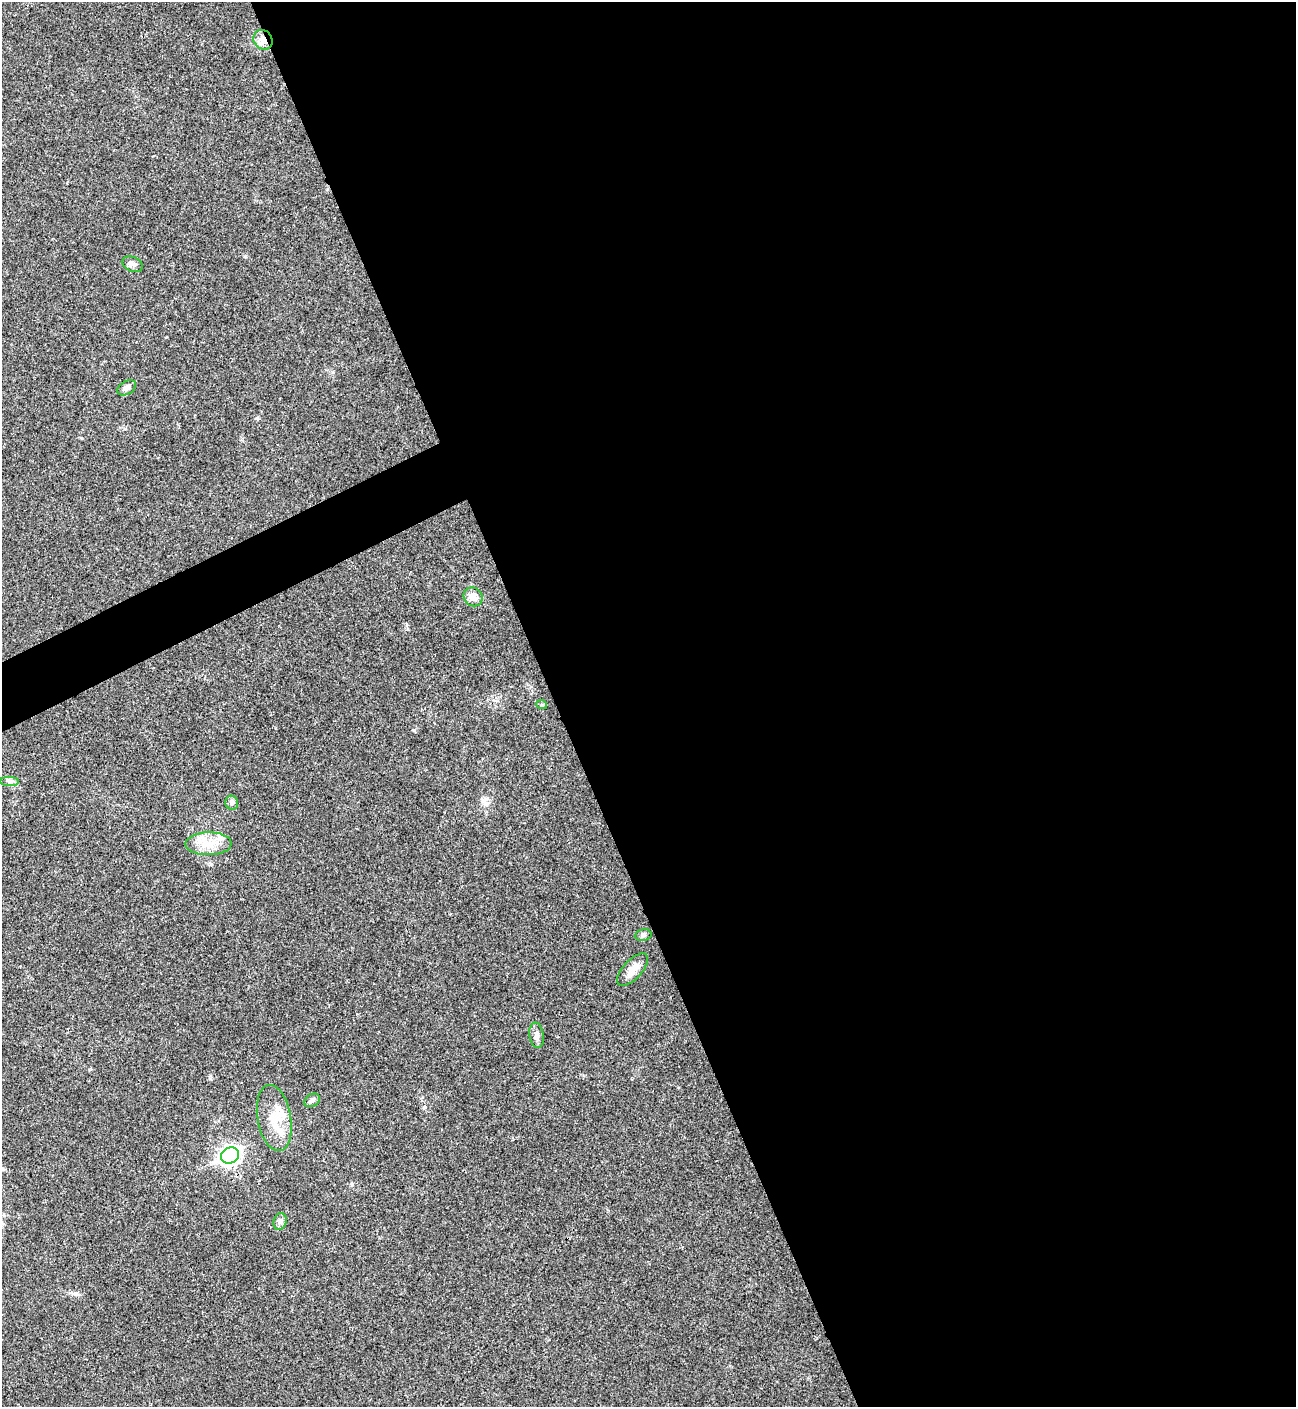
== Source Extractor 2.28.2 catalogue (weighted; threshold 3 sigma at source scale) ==
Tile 8 of 4 x 4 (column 4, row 2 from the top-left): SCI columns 4170-5463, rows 2814-4218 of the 5619 x 5629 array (HDU 1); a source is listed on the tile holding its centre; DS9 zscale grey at full resolution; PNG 1298 x 1409 px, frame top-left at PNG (2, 2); each listed source drawn as its Kron ellipse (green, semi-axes under 4 px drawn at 4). Shown black and unused: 59% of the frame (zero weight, under 3 of 4 exposures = <1% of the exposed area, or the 3 px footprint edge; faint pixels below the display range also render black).
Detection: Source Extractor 2.28.2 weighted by HDU 2 'WHT'; one run over the whole footprint, this tile lists its part. Background 0.0204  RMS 0.004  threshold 0.0181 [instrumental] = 3 sigma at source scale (4.5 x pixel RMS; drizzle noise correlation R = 1.50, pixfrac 1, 0.05/0.05 arcsec/px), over >= 5 px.
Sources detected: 17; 1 inside a brighter object's white glare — neither listed nor drawn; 1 inside a brighter listed object's ellipse — not listed separately; the other 15 listed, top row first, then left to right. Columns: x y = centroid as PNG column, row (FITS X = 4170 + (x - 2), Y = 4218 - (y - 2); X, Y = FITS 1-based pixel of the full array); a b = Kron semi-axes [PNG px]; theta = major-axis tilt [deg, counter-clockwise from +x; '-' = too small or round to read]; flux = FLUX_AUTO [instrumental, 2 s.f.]
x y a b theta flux
263 40 10 9 - 2.9
132 264 11 7 -22 1.6
127 388 10 6 31 1.4
473 597 10 9 - 3.1
542 705 5 3 - 0.43
9 781 9 4 -1 1.1
232 803 7 6 - 1
209 844 23 11 1 7.3
643 935 8 5 10 1
632 970 20 9 47 3.7
537 1035 13 7 -82 1.8
312 1100 8 6 34 1.2
274 1118 33 16 -80 10
230 1156 9 7 27 150
280 1221 8 6 74 1.2
Overlapping masked pixels (flux is a lower limit): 1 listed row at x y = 263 40
Unlisted compact peaks at least as high as the median listed source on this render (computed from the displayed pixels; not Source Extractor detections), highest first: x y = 414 730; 210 1078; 257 418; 352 1184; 246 257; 75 1293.